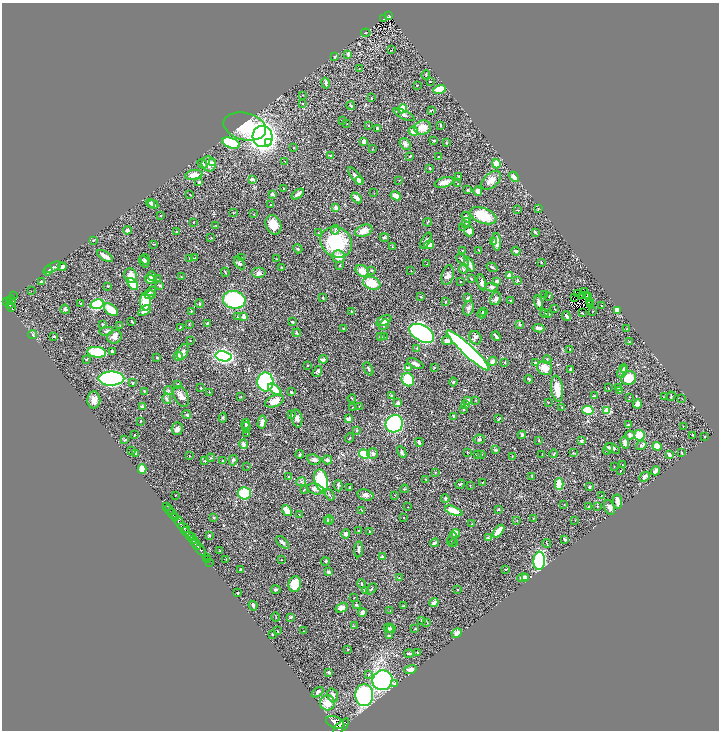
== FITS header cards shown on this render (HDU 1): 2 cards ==
NAXIS1  =                 1434
NAXIS2  =                 1456

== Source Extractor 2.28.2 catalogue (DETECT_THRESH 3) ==
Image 1434 x 1456 px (HDU 1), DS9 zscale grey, zoomed out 1/2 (1 PNG px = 2 x 2 image px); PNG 721 x 732 px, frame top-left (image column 2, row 1455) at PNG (2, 3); each listed source drawn as its Kron ellipse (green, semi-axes under 4 px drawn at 4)
Background 0.68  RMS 0.028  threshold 0.0843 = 3 sigma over >= 5 px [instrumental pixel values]
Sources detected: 519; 39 cannot appear on this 1/2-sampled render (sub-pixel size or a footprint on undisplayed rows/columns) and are neither listed nor drawn; the other 480 listed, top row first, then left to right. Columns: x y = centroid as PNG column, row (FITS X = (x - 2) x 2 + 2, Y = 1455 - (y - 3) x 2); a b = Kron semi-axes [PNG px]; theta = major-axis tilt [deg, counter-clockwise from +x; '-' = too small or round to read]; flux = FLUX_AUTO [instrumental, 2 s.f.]
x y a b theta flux
389 16 4 2 - 120
384 18 2 1 - 2.5
366 33 5 1 - 2.7
392 50 2 1 - 4.4
348 54 3 2 - 18
335 56 3 2 - 5.7
359 68 2 1 - 2
426 75 4 2 - 3.3
430 82 2 1 - 2.6
326 83 6 2 -79 11
417 85 2 1 - 2.6
440 89 6 3 15 110
303 95 2 2 - 2
371 98 3 2 - 2.6
303 103 3 2 - 2
351 105 4 3 - 4.8
402 109 4 4 - 71
431 110 3 1 - 3.9
404 115 11 4 -26 21
342 121 3 2 - 2.6
347 123 2 2 - 1.4
441 125 4 2 - 3.8
245 126 21 13 -14 260
369 126 2 1 - 2.5
423 127 8 7 - 54
377 128 3 2 - 13
413 131 5 4 - 33
263 137 11 10 - 2400
434 140 3 2 - 8.6
364 141 3 3 - 31
268 142 3 3 - 98
231 143 9 5 -21 260
446 143 4 2 - 3.7
405 144 6 5 - 17
293 148 2 2 - 2.4
372 149 3 2 - 2.3
331 156 4 3 - 8
410 156 3 2 - 4.2
439 156 2 1 - 2.5
285 161 3 3 - 3.4
212 162 4 3 - 8.2
202 164 5 3 - 11
209 164 8 7 - 42
496 164 5 4 - 56
430 168 3 2 - 6
194 175 9 5 8 46
355 176 10 3 -51 21
458 176 3 2 - 2.8
514 177 6 4 -41 27
252 179 3 2 - 27
399 180 2 2 - 1.6
491 180 11 7 43 44
360 181 3 3 - 16
199 182 3 3 - 7.9
444 182 10 5 17 34
458 184 2 1 - 1.6
284 188 2 2 - 4.6
467 190 4 2 - 3.5
478 191 5 4 - 22
374 193 2 1 - 1.6
272 194 3 3 - 9.3
298 194 7 3 35 16
190 195 3 1 - 2.9
396 196 5 4 - 30
357 198 6 4 -45 14
151 203 4 3 - 10
153 204 5 3 - 16
270 205 2 2 - 2.4
336 208 3 3 - 20
538 209 3 2 - 3.9
518 210 4 2 - 3.1
233 213 2 2 - 4.2
254 214 3 2 - 2
161 216 3 2 - 4.2
483 216 14 7 -22 160
466 217 6 3 -53 11
193 222 2 1 - 3.1
427 222 4 2 - 3.8
466 223 5 2 - 5
216 225 3 2 - 2.4
273 225 10 7 -67 55
462 227 2 2 - 2.4
127 230 4 4 - 13
335 230 5 3 - 8.3
364 231 9 5 21 50
469 231 5 4 - 28
176 232 2 2 - 3.6
535 232 4 2 - 5.3
318 233 2 2 - 2.9
384 237 5 3 - 7.7
211 238 3 2 - 2.6
93 240 2 2 - 3.2
426 241 9 3 61 10
336 242 16 14 -36 300
494 242 3 3 - 11
497 242 9 4 -87 29
153 244 3 2 - 2.5
429 245 5 3 - 44
392 247 3 2 - 1.8
298 249 5 3 - 5.4
462 250 2 2 - 1.7
479 250 2 1 - 2.6
516 251 5 3 - 13
105 256 9 3 -32 36
241 257 3 2 - 1.9
339 257 6 6 - 43
189 258 2 1 - 1.7
194 258 4 1 - 2.3
145 259 5 4 - 9.8
277 259 3 2 - 2
463 260 7 3 -44 17
144 262 6 2 -51 5.8
541 262 2 2 - 2.9
239 263 7 4 -56 10
426 264 2 1 - 1.9
469 264 8 3 -62 27
340 265 3 2 - 3.7
52 267 9 4 26 13
62 267 4 4 - 13
282 267 4 2 - 4.2
492 267 6 2 -33 6.9
463 269 4 4 - 7.6
371 270 3 2 - 7.3
48 271 5 3 - 8
362 271 7 5 -35 42
411 271 2 1 - 1.7
225 272 4 2 - 5.3
259 273 7 5 0 17
448 275 10 6 75 23
131 276 7 6 - 47
152 276 5 4 - 19
181 276 3 2 - 2.9
509 276 2 2 - 98
471 278 3 2 - 3.7
150 279 5 4 - 18
157 279 3 2 - 1.7
518 280 2 2 - 9.6
496 281 3 3 - 15
41 282 3 3 - 9.4
461 282 2 2 - 3.2
482 282 8 3 -80 18
372 283 9 6 -19 88
133 284 7 4 -51 100
160 285 3 2 - 8.5
108 286 3 2 - 4.1
491 287 6 4 0 12
31 291 2 2 - 1.3
151 291 5 3 - 12
584 292 3 1 - 0.75
578 293 2 1 - 2.2
545 294 2 2 - 1.7
150 295 6 4 8 13
583 295 2 1 - 2.2
13 296 3 2 - 48
421 296 3 2 - 2.9
549 296 3 2 - 3
587 296 2 2 - 0.91
589 296 2 2 - 2.5
323 298 3 2 - 5.8
468 298 3 2 - 15
574 298 2 2 - 1.8
496 299 7 5 61 13
11 300 4 3 - 360
234 300 11 8 -9 520
511 300 3 3 - 4.8
7 301 4 3 - 430
10 301 4 2 - 270
589 301 3 1 - 1.3
145 302 9 5 -88 95
446 302 3 2 - 4.1
539 302 7 3 -76 19
81 303 2 2 - 5.6
591 303 2 1 - 1.2
97 304 7 5 13 390
199 304 4 3 - 5.6
10 305 4 2 - 180
590 305 2 1 - 2.4
602 306 3 2 - 2.8
11 308 4 2 - 190
468 308 7 5 72 13
65 309 5 4 - 8.1
554 309 2 1 - 1.6
111 310 8 5 -38 85
617 310 4 3 - 61
144 311 7 4 33 28
191 311 2 2 - 3.9
352 311 3 3 - 4.2
593 311 2 1 - 1.8
483 312 3 2 - 5.7
544 313 4 3 - 7.3
582 313 3 1 - 2.6
482 314 4 2 - 7.2
549 314 2 2 - 8.3
238 316 3 2 - 2.8
244 316 3 2 - 26
566 316 5 3 - 13
384 321 8 4 28 25
132 322 4 2 - 5.4
293 322 3 2 - 5.5
207 323 2 2 - 4.2
103 324 4 3 - 4.9
189 324 3 2 - 4.2
520 324 4 3 - 4.6
384 325 6 3 50 9.9
120 326 4 2 - 2.8
180 327 3 2 - 2.4
539 328 6 3 -8 17
343 329 3 2 - 4.7
627 329 2 2 - 1.8
106 331 7 3 9 9.4
297 333 4 2 - 4.3
422 333 13 8 -30 1500
32 335 4 2 - 4.4
54 336 4 3 - 4.5
384 336 3 1 - 2.1
496 336 5 2 - 12
114 337 7 6 - 24
381 337 4 3 - 11
475 338 7 5 -59 15
190 341 2 1 - 1.9
447 341 5 3 - 26
629 342 3 2 - 4.7
417 349 4 2 - 5.2
468 350 28 5 -43 1600
570 350 3 2 - 3.5
112 351 4 3 - 8.3
97 352 9 5 -7 180
183 352 8 5 66 16
178 356 5 4 - 27
224 356 8 5 -11 1300
157 358 2 2 - 15
86 359 4 3 - 4.8
323 359 4 3 - 14
547 360 4 3 - 4.9
493 361 5 4 - 23
505 362 2 2 - 1.8
415 363 9 3 -26 20
535 363 4 3 - 5.4
307 366 3 2 - 2.1
408 368 3 3 - 29
434 368 3 2 - 3.2
545 368 8 7 - 51
368 369 7 2 -65 7
570 369 2 2 - 25
624 370 4 3 - 13
317 371 6 4 57 10
622 371 7 3 68 11
629 378 7 7 - 120
111 379 13 7 1 1600
529 379 4 2 - 4.4
408 380 7 6 - 190
265 382 9 8 - 710
453 382 4 3 - 4.6
133 383 2 2 - 2.9
178 384 2 2 - 13
618 387 3 3 - 6.6
201 388 2 2 - 5.4
608 388 2 1 - 2.2
275 389 7 3 -35 50
557 389 13 6 -82 67
620 390 3 3 - 11
144 391 3 3 - 5.4
169 391 4 3 - 4.6
209 392 3 2 - 2.4
291 392 4 3 - 7.3
392 395 3 2 - 5.7
594 396 3 2 - 7.9
671 396 5 2 - 2.9
181 397 11 7 -64 27
241 397 3 2 - 2.4
630 397 2 1 - 1.7
665 397 3 3 - 3
352 398 4 2 - 4.1
167 399 5 4 - 8.7
682 399 2 1 - 1.3
94 400 8 6 88 30
468 400 3 2 - 29
476 400 3 2 - 2.5
274 401 10 5 22 49
548 402 2 2 - 2.4
397 403 2 2 - 51
465 404 3 3 - 7.4
637 404 4 4 - 27
142 406 4 3 - 8.3
353 407 2 2 - 2.1
359 407 2 2 - 3.3
562 407 3 3 - 5.4
463 409 3 3 - 3.8
588 410 6 4 -15 97
607 411 4 3 - 75
291 414 2 2 - 2.5
187 415 4 4 - 6.9
454 416 2 2 - 27
223 418 5 3 - 6.2
297 418 9 5 -80 20
349 419 4 3 - 17
499 419 4 2 - 5.1
140 421 3 2 - 1.7
262 422 6 3 77 30
246 424 5 2 - 6.6
394 424 9 8 - 670
628 425 3 2 - 6
683 426 2 1 - 1.4
246 427 5 3 - 8.6
177 429 6 5 - 25
357 431 3 2 - 3.5
247 433 2 2 - 1.8
134 435 2 2 - 1.8
522 435 4 3 - 6
630 435 4 4 - 18
639 435 5 5 - 84
693 435 3 2 - 2.7
704 436 3 2 - 1.8
350 438 5 2 - 3.7
479 439 5 5 - 7.4
125 440 3 1 - 4.3
539 440 3 2 - 3.6
581 441 3 3 - 9.4
419 442 4 3 - 11
625 442 6 4 -77 19
243 444 5 4 - 15
641 445 6 4 34 10
657 446 4 4 - 67
613 448 8 4 -27 11
608 449 6 3 56 8.1
132 450 2 2 - 3.4
495 450 4 3 - 9
402 452 6 3 -63 13
467 452 3 2 - 3.5
136 453 3 2 - 9.7
573 453 3 2 - 2.3
681 453 3 2 - 4.3
300 454 4 3 - 6.4
364 454 5 4 - 160
373 454 5 5 - 14
481 454 2 2 - 2.4
554 454 4 2 - 4.7
669 454 3 2 - 18
477 455 2 2 - 3.7
542 455 2 2 - 1.9
189 456 2 2 - 3
512 456 2 1 - 2
210 458 4 3 - 7.2
233 460 5 4 - 11
314 460 7 5 -17 15
327 460 5 4 - 16
205 461 3 3 - 3
223 461 2 2 - 3.2
622 465 2 2 - 1.8
247 466 2 2 - 1.7
614 467 2 2 - 1.6
142 469 4 3 - 67
620 470 2 2 - 3.7
656 471 4 3 - 24
435 472 2 2 - 3.4
288 476 3 2 - 2.1
532 476 2 2 - 3.9
644 477 6 3 43 15
426 479 3 2 - 4
321 480 11 6 -76 310
301 482 5 2 - 4.9
483 482 2 2 - 2.3
460 484 5 3 - 7.1
559 484 6 4 -89 100
470 485 2 2 - 2.4
338 486 6 3 -87 8.9
350 487 3 2 - 5.8
589 487 3 3 - 10
304 489 3 2 - 2.1
315 489 8 5 -12 24
404 489 4 3 - 5
244 493 6 6 - 210
175 495 2 2 - 1.9
329 495 6 2 -55 6.9
365 495 8 5 -13 19
395 495 2 2 - 2.3
601 495 2 1 - 3
445 499 4 2 - 6.5
617 502 7 2 -83 50
564 505 3 2 - 2.4
166 506 2 1 - 120
589 506 3 2 - 6.2
597 506 3 2 - 2.7
408 507 2 1 - 1.3
610 507 8 5 -65 19
498 509 3 2 - 3.6
169 510 5 1 - 290
287 510 6 4 -54 38
362 510 4 3 - 3.9
454 511 9 4 -22 77
173 514 6 2 -51 1300
299 514 3 2 - 3.4
214 517 3 3 - 4.8
175 518 2 2 - 540
403 518 2 1 - 1.9
534 518 2 2 - 1.9
329 520 5 3 - 10
517 520 2 2 - 2.6
575 520 2 1 - 2.4
327 521 4 3 - 7
180 523 7 3 -59 2900
472 524 3 2 - 3
184 528 6 3 -30 1100
186 531 4 2 - 350
358 531 3 3 - 3.5
369 531 3 2 - 6.4
499 531 7 4 50 77
455 533 5 4 - 53
345 534 5 4 - 14
189 535 4 3 - 520
209 535 3 2 - 4.1
192 537 4 1 - 400
488 538 4 3 - 5.1
452 539 7 2 64 7.9
565 539 4 2 - 10
193 540 4 2 - 550
282 542 8 3 -46 11
435 543 4 2 - 13
453 543 4 3 - 5.8
547 543 4 2 - 3.1
196 545 5 2 - 1300
359 549 8 3 84 16
201 550 6 2 -56 1500
219 551 2 2 - 3.3
382 557 3 3 - 8.7
206 558 2 1 - 20
226 559 2 2 - 1.6
207 560 2 1 - 35
282 560 2 2 - 1.9
325 561 4 3 - 4.3
539 561 9 5 87 450
209 562 2 1 - 19
506 569 3 2 - 5
240 570 3 2 - 6.1
328 572 4 3 - 13
525 577 3 3 - 12
399 578 3 2 - 2.4
523 578 6 3 2 19
295 584 8 6 81 81
361 584 4 2 - 4.5
371 589 6 3 48 6.5
276 590 4 3 - 11
366 590 4 3 - 26
457 590 2 2 - 6.6
238 593 2 2 - 4.3
354 598 3 2 - 2.2
434 602 5 3 - 26
356 605 3 2 - 8.2
253 606 5 2 - 8.5
404 606 3 2 - 5.6
342 608 6 4 30 30
390 610 3 2 - 1.7
362 613 4 3 - 17
276 617 4 1 - 2.7
291 617 3 3 - 4.4
421 621 4 2 - 5.1
427 622 2 2 - 2.5
354 626 2 2 - 2.4
389 628 5 3 - 5.6
391 629 4 3 - 5.8
415 629 3 2 - 6
277 631 2 2 - 4.3
303 631 2 2 - 2
457 633 5 4 - 19
272 634 2 2 - 4.1
390 636 3 2 - 9.1
348 650 2 2 - 2.6
417 652 3 3 - 3.2
409 653 5 2 - 8.1
410 669 6 3 16 26
329 672 3 2 - 11
369 674 4 3 - 5.5
382 680 10 9 - 1100
394 684 4 3 - 5.2
318 692 6 3 36 11
333 695 7 5 -73 20
364 695 11 9 85 590
328 703 8 7 - 73
335 722 9 5 -22 5600
341 726 10 4 44 4900
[39 sub-pixel or undisplayed-footprint detections neither listed nor drawn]